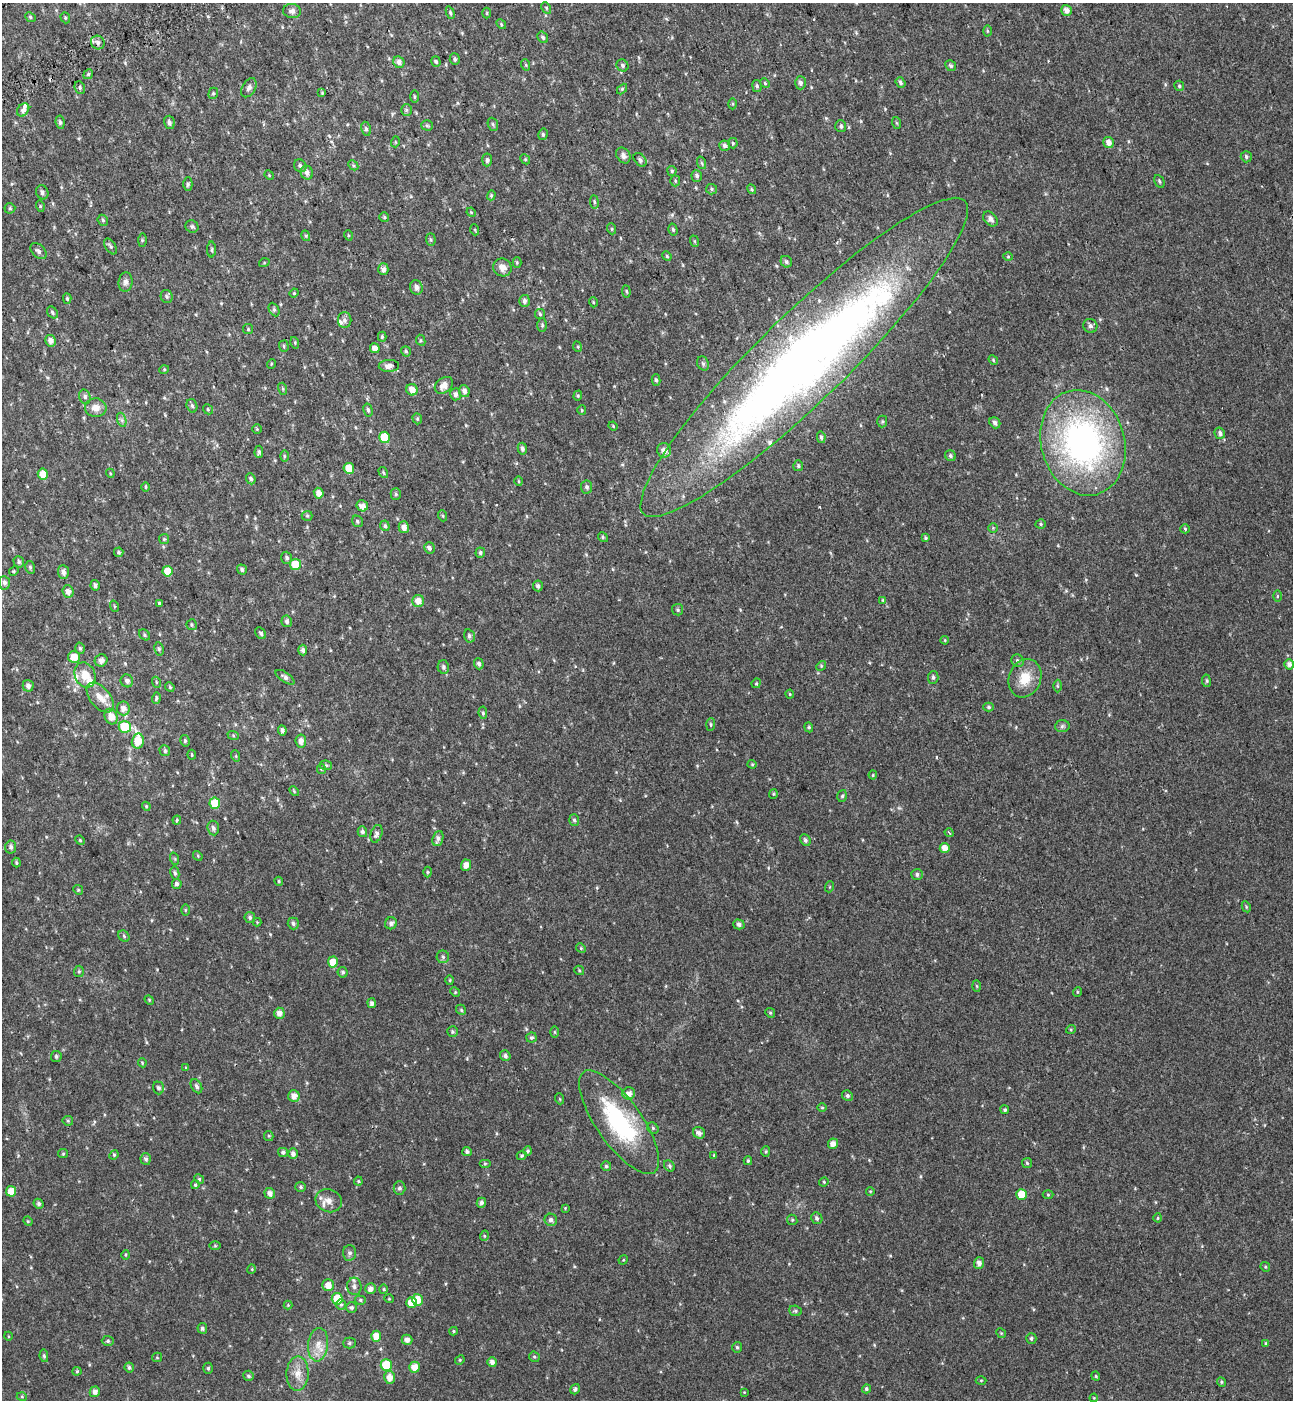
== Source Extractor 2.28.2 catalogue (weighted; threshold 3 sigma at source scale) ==
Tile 11 of 4 x 4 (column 3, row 3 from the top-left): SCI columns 2815-4105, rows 1500-2897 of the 5576 x 5797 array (HDU 1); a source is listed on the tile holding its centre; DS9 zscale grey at full resolution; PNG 1295 x 1402 px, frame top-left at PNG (2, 3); each listed source drawn as its Kron ellipse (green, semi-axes under 4 px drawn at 4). Shown black and unused: <1% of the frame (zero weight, under 2 of 3 exposures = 6% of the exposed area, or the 3 px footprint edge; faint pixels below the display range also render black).
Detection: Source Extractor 2.28.2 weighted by HDU 2 'WHT'; one run over the whole footprint, this tile lists its part. Background 0.0199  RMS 0.008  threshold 0.036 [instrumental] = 3 sigma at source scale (4.5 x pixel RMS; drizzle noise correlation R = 1.50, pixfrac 1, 0.0396/0.0396 arcsec/px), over >= 5 px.
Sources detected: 414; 1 inside a brighter object's white glare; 5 cosmic-ray / hot-pixel residue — neither listed nor drawn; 6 inside a brighter listed object's ellipse — not listed separately; the other 402 listed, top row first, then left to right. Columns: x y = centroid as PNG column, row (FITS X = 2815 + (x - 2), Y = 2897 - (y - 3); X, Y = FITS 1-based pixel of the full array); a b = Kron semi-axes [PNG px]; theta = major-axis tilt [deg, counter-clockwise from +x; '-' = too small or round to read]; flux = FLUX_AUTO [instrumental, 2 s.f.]
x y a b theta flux
546 8 6 4 -61 1.1
1067 10 5 5 - 4.7
292 11 9 7 -7 3.5
450 13 6 4 -67 1.3
487 13 5 3 - 0.7
31 17 6 4 -43 1.2
65 18 6 4 -70 0.97
501 24 5 4 - 1.1
987 31 5 3 - 0.73
543 37 6 5 - 1.6
98 42 7 6 - 3.1
455 59 6 5 - 1.6
399 62 6 5 - 3.1
436 62 5 4 - 1.3
526 65 6 3 -72 0.92
622 65 6 5 - 1.7
951 66 6 5 - 1.5
88 74 5 4 - 1.4
765 83 5 4 - 0.84
800 83 6 5 - 2.5
900 83 5 4 - 1.6
757 86 6 4 -78 1.4
1179 86 5 5 - 1.3
80 88 6 5 - 1.4
249 88 10 6 59 2.9
622 89 6 4 46 1
213 93 6 4 70 1.1
322 93 4 4 - 0.71
414 97 6 3 -89 1
732 104 5 3 - 0.76
23 110 7 5 53 3.5
406 110 6 5 - 1.4
60 122 7 4 -83 1.7
169 122 7 5 -74 2.5
897 123 6 4 -70 0.89
493 124 7 5 -69 1.3
427 125 6 5 - 1.2
841 126 6 5 - 1.9
366 129 7 5 -80 1.6
543 134 6 4 79 1.5
395 142 5 3 - 0.82
1109 142 6 5 - 5
733 143 5 5 - 0.98
725 146 5 5 - 2.4
623 155 8 6 -56 3
1246 157 6 5 - 1.6
525 159 5 4 - 0.99
487 160 6 5 - 1.7
640 160 8 5 -51 1.9
702 163 6 4 -70 1.2
353 165 5 4 - 0.98
300 166 7 6 - 2.3
672 171 5 4 - 1.2
307 173 7 6 - 3.6
269 175 5 4 - 0.69
697 176 6 5 - 2.1
675 181 5 5 - 0.98
1159 181 7 4 -61 1.3
188 184 7 4 90 1.6
712 189 5 5 - 1.4
752 189 5 4 - 0.98
42 192 7 6 - 2.2
491 195 5 4 - 1.1
594 202 7 3 -82 1.2
40 206 6 3 -73 0.81
10 208 5 5 - 1.2
471 212 5 4 - 0.72
384 217 5 5 - 1.1
990 219 8 6 -47 3.7
103 220 6 5 - 1.3
192 226 7 6 - 1.5
612 229 5 3 - 0.83
475 230 5 3 - 0.7
673 230 6 4 -74 1.4
348 235 5 3 - 0.76
306 236 5 3 - 0.9
142 240 6 4 89 1.1
431 240 6 5 - 1.3
694 241 6 4 -71 0.87
111 246 9 5 -56 1.6
212 250 8 4 -90 1.2
38 251 9 6 -44 2.7
667 256 5 4 - 1
1008 257 5 3 - 0.7
517 262 5 4 - 0.89
786 262 6 5 - 1.7
264 263 5 3 - 0.67
502 267 9 8 - 5.1
383 269 6 5 - 3.2
125 282 10 7 84 3
416 287 7 6 - 3.3
626 291 6 4 -83 1.1
294 293 4 4 - 0.77
167 296 7 6 - 1.6
67 299 5 4 - 1.2
524 301 6 5 - 2.3
593 302 5 3 - 0.7
274 310 7 5 -63 1.7
52 312 6 5 - 1.6
540 314 5 5 - 1.2
345 320 8 6 90 2.7
542 325 7 5 -90 1.3
1090 326 7 7 - 2.7
248 329 5 5 - 1
382 337 5 3 - 1.3
421 340 6 4 -63 1
50 341 6 5 - 3.7
295 343 6 3 -74 0.89
284 346 5 5 - 1.1
578 347 5 3 - 0.8
375 348 5 5 - 5.9
406 351 5 4 - 1.4
804 357 224 44 44 820
993 360 5 4 - 0.97
703 363 7 5 -68 1.5
271 364 5 3 - 0.67
389 366 10 6 2 4.3
164 370 5 3 - 0.65
656 380 6 4 -75 1.5
444 385 10 7 37 5.7
283 389 6 4 -72 0.97
412 390 6 5 - 6.8
464 391 6 5 - 2.9
455 394 6 5 - 2.6
578 396 5 4 - 0.98
85 397 7 5 -75 1.9
192 406 7 5 -72 1.8
96 408 10 9 - 6.3
208 409 5 4 - 0.96
368 410 6 4 -78 1.5
582 410 5 4 - 0.85
417 419 6 4 -71 0.98
122 420 7 4 -71 1.8
882 422 6 5 - 1.1
995 423 6 5 - 2.5
613 426 4 3 - 0.7
257 429 5 5 - 0.88
1220 433 6 5 - 2.3
385 437 6 5 - 25
821 437 6 4 -79 1.4
1083 443 53 41 -74 240
522 449 6 4 -77 2.1
664 450 7 7 - 5.1
259 452 6 4 88 1.4
284 456 5 3 - 1
950 456 6 5 - 1.9
798 466 5 5 - 1.3
349 468 5 5 - 12
383 472 6 3 -59 0.92
110 473 4 3 - 0.73
43 474 5 5 - 10
251 479 5 4 - 1.9
519 481 4 3 - 0.68
146 487 5 3 - 0.89
587 487 6 5 - 2
319 493 5 4 - 4.7
396 494 5 5 - 1.2
362 506 6 5 - 5.7
307 516 5 5 - 0.95
443 516 5 3 - 0.88
357 521 6 5 - 1.4
1041 524 5 4 - 1.1
385 526 5 4 - 1.6
404 527 6 5 - 4.8
993 528 5 4 - 1
1185 529 5 4 - 0.98
603 537 5 4 - 1.1
926 538 4 3 - 1.2
164 539 5 5 - 1
429 548 6 5 - 2.3
119 552 5 4 - 1.4
480 553 5 5 - 1.6
287 558 6 5 - 1.8
19 562 6 5 - 1.5
295 565 5 5 - 16
30 567 6 5 - 1.4
242 570 5 4 - 1.8
14 571 5 4 - 0.79
167 571 5 5 - 10
63 572 7 5 -86 3.5
4 583 7 5 -84 2.4
95 585 5 4 - 2.3
538 586 5 5 - 2.2
68 591 6 5 - 3.7
1277 596 5 3 - 0.84
883 600 4 4 - 0.75
418 601 6 6 - 6.8
159 603 4 4 - 0.95
114 606 6 3 -72 0.95
678 610 6 5 - 1.3
287 621 6 5 - 2
192 625 5 5 - 1.2
261 633 6 5 - 2
144 635 6 4 -43 1.4
469 636 6 5 - 2.1
945 640 4 3 - 0.71
80 648 6 4 -73 1.4
159 649 7 4 -80 1.4
303 650 5 4 - 2.1
74 657 6 6 - 8
101 660 6 6 - 3.4
1018 661 6 6 - 1.9
479 664 5 4 - 2.2
1289 664 5 5 - 3.2
821 666 5 4 - 0.9
443 667 7 5 -77 2
85 675 13 10 -68 11
285 677 11 5 -34 2.3
933 677 6 5 - 1.6
1025 678 20 16 67 17
127 681 6 6 - 3.1
1206 681 6 3 -82 1
156 682 5 3 - 0.88
756 683 5 4 - 1
28 686 6 5 - 3.3
1057 686 6 4 -89 1.1
170 687 5 4 - 0.98
790 694 4 4 - 0.73
100 697 18 10 -50 9.5
156 698 6 4 73 1.4
989 707 5 4 - 1.3
123 708 7 6 - 4.3
483 713 6 4 -82 1.4
111 717 8 6 -64 6.8
711 724 6 4 86 1
1062 726 7 6 - 1.9
125 727 6 6 - 31
809 727 5 4 - 1.1
282 730 5 4 - 2.3
233 735 6 4 -20 1.1
138 741 7 6 - 12
185 741 6 4 -78 1.3
301 741 6 5 - 4.1
165 751 5 5 - 1.6
192 755 5 3 - 0.87
236 756 6 3 -72 0.89
752 764 4 4 - 0.8
326 765 6 5 - 1.3
321 769 5 4 - 0.95
873 775 4 4 - 0.83
294 791 5 3 - 0.74
773 794 5 4 - 0.82
842 796 6 4 73 1.4
215 803 5 5 - 19
146 806 4 3 - 0.75
177 820 4 4 - 0.83
574 820 6 5 - 1.6
213 828 7 6 - 2.5
362 832 5 4 - 2.2
949 833 4 2 - 1.1
376 834 9 5 71 2.6
438 838 8 5 72 3
80 840 5 4 - 0.99
805 840 6 5 - 1.9
11 847 6 5 - 2.1
945 848 5 5 - 6.5
198 856 5 4 - 0.85
175 859 6 4 -72 0.95
16 863 5 3 - 1
466 865 5 5 - 4.7
427 872 5 3 - 0.82
175 873 6 4 -79 1.6
917 874 6 5 - 2.3
279 881 4 3 - 0.98
177 884 5 5 - 2.3
829 887 5 3 - 0.73
78 890 5 4 - 0.92
1246 907 6 4 -62 0.95
185 910 6 4 89 0.77
250 917 5 5 - 1.5
257 922 4 4 - 0.66
293 923 6 5 - 1.7
391 923 6 6 - 2.8
739 924 5 5 - 2.2
124 936 6 5 - 1.3
581 948 5 4 - 0.88
443 957 6 6 - 1.9
333 962 5 5 - 10
579 970 5 4 - 0.96
79 971 6 5 - 1.2
343 972 5 5 - 1.3
450 980 5 3 - 0.77
977 986 6 4 -88 0.89
455 992 5 4 - 0.9
1077 992 5 3 - 0.71
149 1000 5 4 - 0.83
372 1003 5 4 - 2.3
461 1010 5 4 - 1.2
279 1013 5 5 - 4.5
770 1013 5 4 - 1
1071 1029 5 3 - 0.75
452 1032 5 5 - 1.3
555 1032 5 4 - 0.81
531 1038 5 5 - 1.4
56 1056 5 5 - 1.5
505 1056 5 5 - 2.3
142 1063 4 4 - 0.78
186 1068 4 3 - 0.75
196 1086 7 5 -59 2
158 1088 6 5 - 1.9
629 1093 6 6 - 4.8
294 1096 6 5 - 4.7
847 1096 5 5 - 1.9
560 1099 5 3 - 0.73
822 1108 5 3 - 0.76
1005 1110 4 4 - 1.4
68 1121 5 5 - 1
619 1122 61 22 -55 86
653 1128 6 5 - 1.3
699 1133 6 5 - 3.4
269 1136 5 4 - 1.1
833 1144 5 5 - 5
528 1151 5 4 - 1.5
766 1151 5 4 - 1
283 1152 5 4 - 2
467 1152 5 4 - 1.8
63 1154 5 4 - 0.91
293 1154 5 4 - 3.2
114 1155 5 4 - 0.94
714 1155 4 3 - 0.72
522 1156 5 4 - 0.99
146 1159 6 5 - 2
748 1161 4 3 - 1.1
485 1163 6 4 0 1
1027 1163 5 5 - 1.2
606 1166 5 5 - 1.2
669 1166 6 5 - 1.4
199 1179 5 4 - 1
358 1181 4 4 - 0.97
824 1182 5 4 - 0.9
195 1185 4 3 - 1.2
301 1187 5 4 - 1.6
399 1188 6 6 - 2.1
11 1191 5 5 - 7.7
870 1191 4 3 - 0.55
270 1193 5 5 - 4.5
1022 1194 5 5 - 14
1048 1195 5 3 - 0.74
329 1201 13 11 -23 6.4
481 1203 5 4 - 2.3
39 1204 5 4 - 1.7
565 1208 4 3 - 0.63
817 1218 6 5 - 2
1158 1218 4 4 - 0.8
551 1220 6 6 - 2.4
792 1220 5 5 - 1.1
28 1221 5 4 - 0.76
484 1236 5 3 - 0.84
215 1246 5 3 - 0.8
350 1253 7 6 - 2.4
125 1255 5 3 - 0.84
623 1260 5 4 - 0.7
979 1263 5 5 - 3.6
1265 1267 5 4 - 0.9
252 1269 5 3 - 0.68
328 1285 6 5 - 6.6
354 1286 9 7 -82 2.7
370 1289 5 5 - 3.6
384 1289 5 3 - 0.79
337 1299 6 5 - 17
389 1299 5 3 - 0.61
360 1300 5 4 - 1.3
417 1300 6 5 - 8.8
411 1303 5 5 - 11
341 1304 5 5 - 1.3
288 1305 4 4 - 0.73
351 1307 5 5 - 1.5
795 1311 6 5 - 1.5
202 1328 5 5 - 1.8
454 1331 4 4 - 0.92
1001 1333 5 4 - 0.89
8 1336 4 3 - 0.6
376 1336 5 5 - 9.4
1031 1338 5 5 - 1.6
407 1340 5 5 - 3.8
108 1341 6 5 - 1.4
349 1343 6 5 - 1.5
1266 1343 4 3 - 0.79
318 1345 17 10 84 8.8
737 1347 5 4 - 1.3
44 1356 6 4 -79 1.4
157 1357 5 4 - 0.91
534 1357 5 5 - 1.1
460 1360 5 4 - 0.89
492 1362 5 5 - 3.1
386 1365 6 5 - 26
129 1367 5 5 - 1.9
414 1367 5 5 - 7.3
208 1368 5 4 - 1.4
77 1371 4 4 - 0.87
298 1374 17 11 89 9.2
249 1376 5 5 - 1.5
1096 1376 4 3 - 0.68
390 1377 6 5 - 6.4
981 1380 5 3 - 0.73
1221 1382 5 4 - 1.1
575 1389 5 4 - 1.8
866 1389 5 4 - 1.6
95 1392 5 5 - 3.9
744 1392 4 4 - 0.6
22 1397 5 3 - 0.7
1094 1398 4 3 - 0.61
Overlapping masked pixels (flux is a lower limit): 1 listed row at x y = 804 357